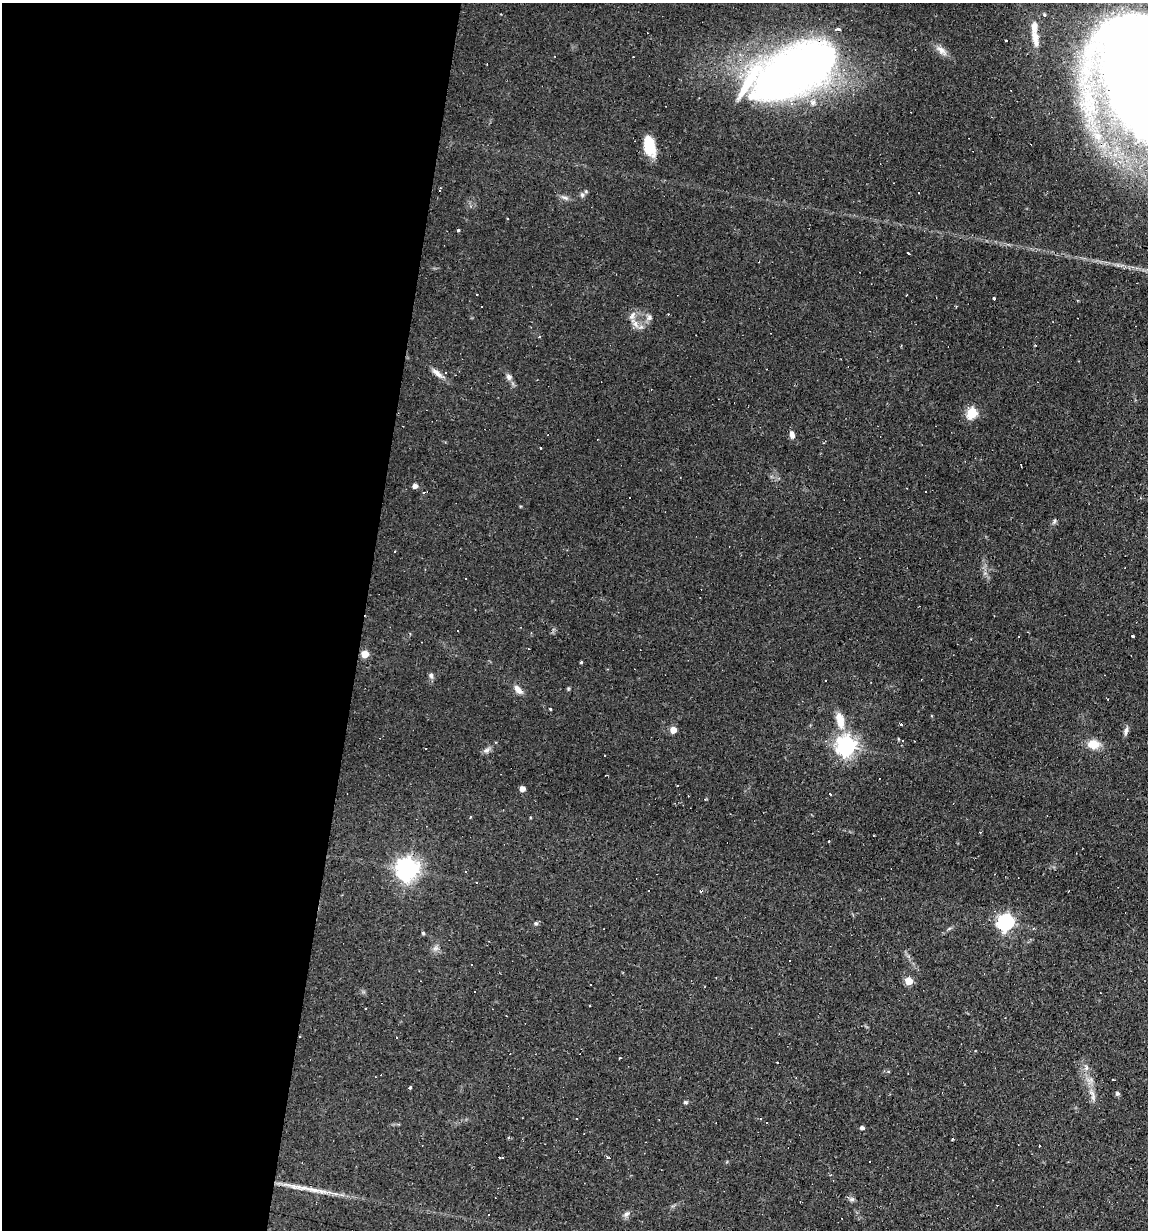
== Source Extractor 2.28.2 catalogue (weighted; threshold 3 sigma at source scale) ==
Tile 5 of 4 x 4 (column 1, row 2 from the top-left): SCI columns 116-1261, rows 2455-3682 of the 4932 x 4909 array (HDU 1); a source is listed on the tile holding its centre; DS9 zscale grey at full resolution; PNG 1150 x 1232 px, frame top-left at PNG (2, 3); no overlay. Shown black and unused: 32% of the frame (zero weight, under 2 of 3 exposures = <1% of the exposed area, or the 3 px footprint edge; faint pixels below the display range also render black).
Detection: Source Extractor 2.28.2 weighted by HDU 2 'WHT'; one run over the whole footprint, this tile lists its part. Background 0.0966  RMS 0.0058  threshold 0.0259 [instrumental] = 3 sigma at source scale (4.5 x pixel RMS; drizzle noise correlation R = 1.50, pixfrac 1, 0.05/0.05 arcsec/px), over >= 5 px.
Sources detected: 103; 36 cosmic-ray / hot-pixel residue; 1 long thin detection or spike segment (spike, bleed or trail) — not listed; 3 inside a brighter listed object's ellipse — not listed separately; the other 63 listed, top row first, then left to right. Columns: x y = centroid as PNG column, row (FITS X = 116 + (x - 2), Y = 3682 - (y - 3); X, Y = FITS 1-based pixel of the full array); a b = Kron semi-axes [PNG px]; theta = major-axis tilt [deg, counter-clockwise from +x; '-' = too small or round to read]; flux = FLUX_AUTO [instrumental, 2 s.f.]
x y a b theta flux
1044 15 3 3 - 1.8
1034 27 21 9 88 5.9
1034 35 4 3 - 49
941 50 18 8 -41 4.3
795 70 72 34 28 480
1089 88 24 12 -37 18
813 103 7 6 - 2
1031 144 2 2 - 0.62
649 146 24 12 -76 12
439 191 3 3 - 7.3
582 195 7 5 -70 1.4
565 198 9 4 -2 1.7
459 230 3 3 - 1.5
908 254 3 3 - 1.2
994 298 3 3 - 1.4
482 306 3 3 - 1.1
649 317 9 6 73 1.9
636 324 13 6 -68 3.5
1035 345 3 3 - 1.2
437 373 17 6 -40 3.8
508 377 10 7 -64 2.3
972 413 6 5 - 35
792 434 9 5 -75 2.7
541 448 3 2 - 0.55
415 486 5 4 - 2.8
1054 521 7 4 71 1
1019 636 2 2 - 0.44
1133 636 3 3 - 1.2
365 654 5 5 - 10
581 662 3 3 - 0.8
431 676 8 6 -87 1.5
518 690 12 6 -47 4.1
550 709 4 3 - 0.51
840 720 23 10 -77 8.9
901 724 3 3 - 3.4
673 730 5 5 - 6.1
1126 731 13 5 79 1.9
1093 744 15 11 -4 7.5
846 746 7 7 - 300
425 748 3 2 - 1.2
487 750 12 5 29 2.1
522 789 4 4 - 4
830 794 3 3 - 2.5
470 817 3 3 - 1.7
829 841 3 3 - 1.3
407 869 8 8 - 430
1005 922 8 6 34 150
536 923 6 5 - 0.97
423 933 4 4 - 0.68
435 948 9 6 7 1.9
789 961 3 3 - 1.1
909 981 5 5 - 13
777 1062 3 2 - 0.41
1086 1067 6 5 - 1.4
888 1071 4 4 - 0.93
410 1087 3 3 - 2.3
1117 1093 6 5 - 1
1092 1095 20 5 -81 4.3
685 1102 6 5 - 0.84
766 1122 2 2 - 0.58
862 1127 4 4 - 1.6
500 1157 5 2 - 0.88
626 1214 9 6 43 1.9
Overlapping masked pixels (flux is a lower limit): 1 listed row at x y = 795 70